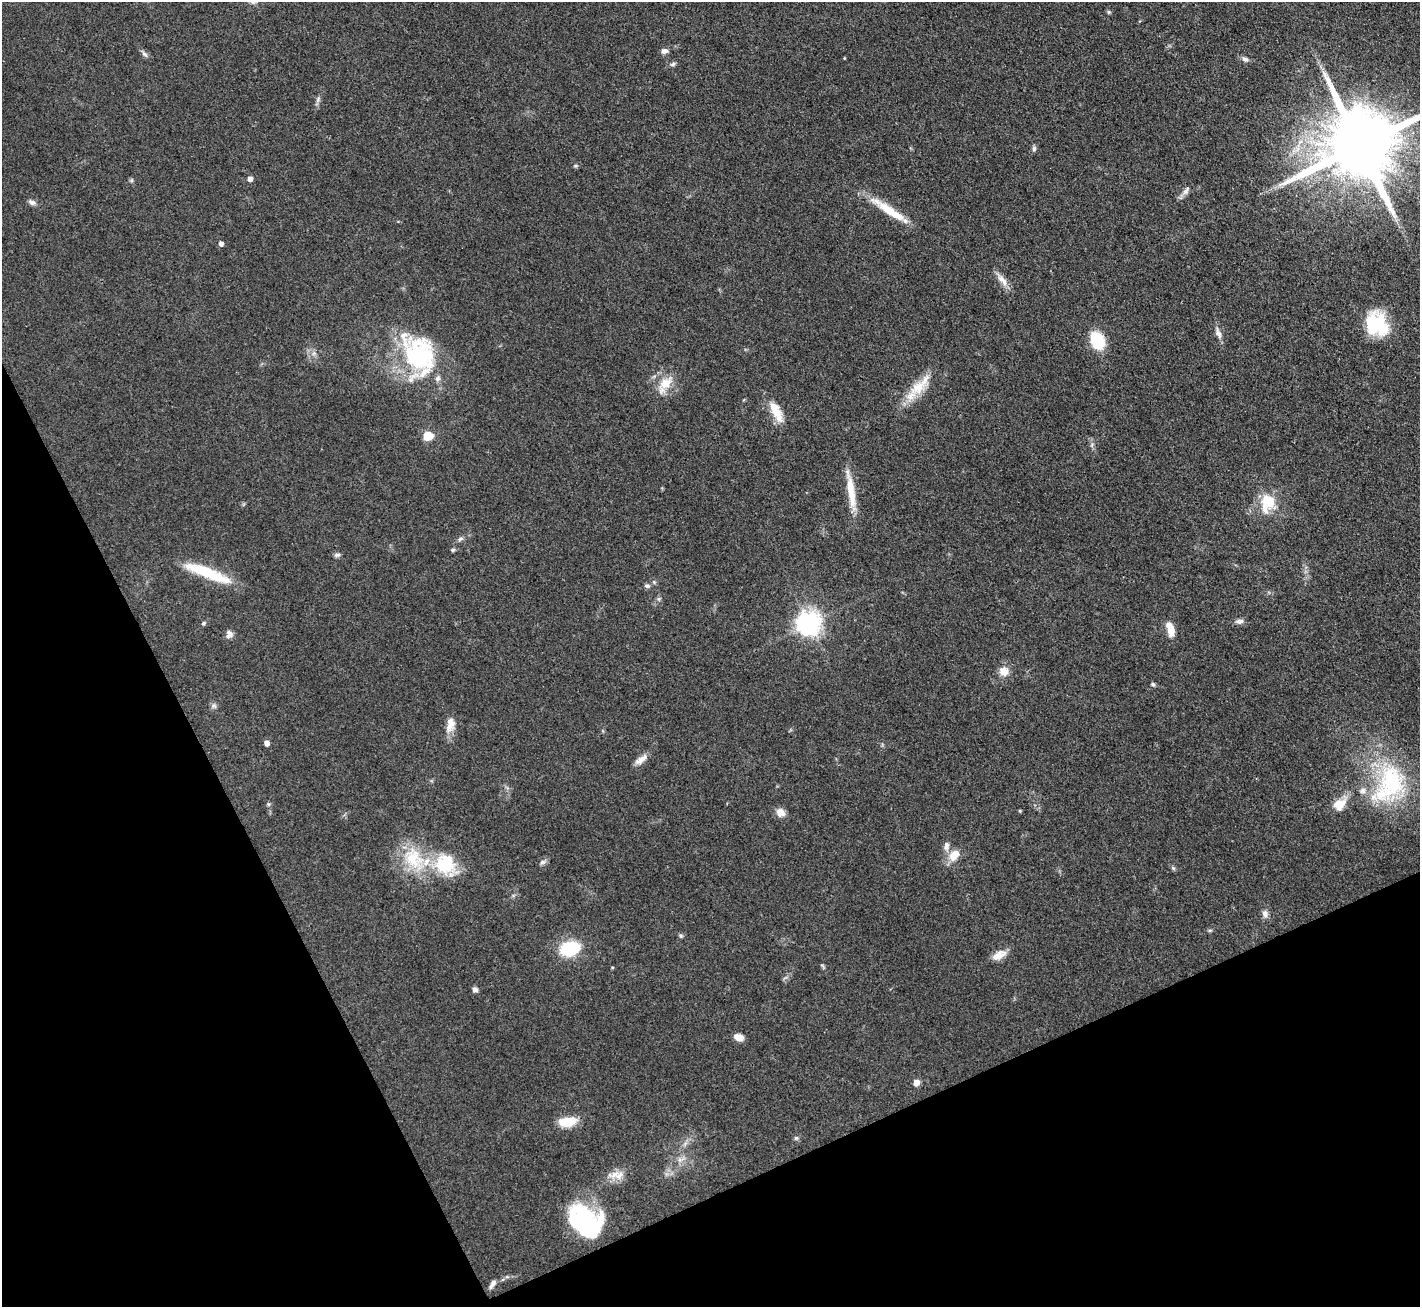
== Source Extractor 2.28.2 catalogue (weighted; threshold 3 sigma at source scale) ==
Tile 14 of 4 x 4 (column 2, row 4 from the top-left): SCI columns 1419-2836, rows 152-1456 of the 5672 x 5659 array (HDU 1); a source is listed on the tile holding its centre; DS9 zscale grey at full resolution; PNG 1422 x 1309 px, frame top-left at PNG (2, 2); no overlay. Shown black and unused: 24% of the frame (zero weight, under 3 of 4 exposures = <1% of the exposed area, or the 3 px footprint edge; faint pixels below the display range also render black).
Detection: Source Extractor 2.28.2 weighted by HDU 2 'WHT'; one run over the whole footprint, this tile lists its part. Background 0.0921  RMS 0.0064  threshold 0.0286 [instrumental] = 3 sigma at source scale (4.5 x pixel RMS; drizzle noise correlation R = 1.50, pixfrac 1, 0.05/0.05 arcsec/px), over >= 5 px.
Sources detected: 80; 3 inside a brighter object's white glare — not listed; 5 inside a brighter listed object's ellipse — not listed separately; the other 72 listed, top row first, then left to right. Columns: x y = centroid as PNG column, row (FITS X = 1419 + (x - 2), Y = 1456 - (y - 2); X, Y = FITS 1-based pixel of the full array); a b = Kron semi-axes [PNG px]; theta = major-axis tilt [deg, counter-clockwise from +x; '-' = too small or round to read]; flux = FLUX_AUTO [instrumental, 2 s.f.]
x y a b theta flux
1109 12 5 5 - 0.93
664 51 8 6 9 2.7
144 54 9 5 -45 1.9
1245 59 10 6 -32 2.2
673 64 7 6 - 1.5
318 99 9 4 71 1.6
1359 146 22 18 25 9500
1034 149 7 6 - 1.7
575 166 6 4 18 0.86
250 179 5 4 - 3.6
132 180 6 4 71 0.89
1185 191 9 7 46 2.6
32 202 10 7 -27 2.2
890 211 49 10 -33 19
221 244 5 4 - 2.6
1002 280 20 8 -47 5.7
1377 324 30 24 -59 34
1218 333 17 7 -70 3.7
1097 341 13 9 -65 38
314 353 7 5 44 1.6
419 355 50 37 -69 79
665 383 23 13 44 12
919 386 39 14 46 19
776 412 27 11 -60 13
428 436 9 8 - 11
1092 445 7 4 54 1.1
851 491 52 8 -81 17
1268 502 9 7 78 36
460 539 8 5 30 1.7
453 550 5 4 - 1.3
337 555 9 5 8 1.6
205 571 49 13 -18 30
647 586 8 6 0 1.7
659 599 7 4 -90 1.2
1239 621 12 6 5 2.7
204 623 6 5 - 1.1
808 624 8 8 - 580
1170 629 17 8 -75 8.9
229 633 11 7 -43 2.6
1004 671 12 12 - 6.6
1153 684 5 5 - 1.2
214 706 7 7 - 1.8
450 724 20 11 81 7.7
267 743 5 5 - 4
641 760 20 7 36 4.9
1392 781 54 39 -76 72
268 804 6 4 -45 0.99
1340 804 20 13 43 10
1020 811 4 3 - 0.77
780 812 11 10 - 4.9
946 846 13 7 89 3.7
954 855 16 11 55 9
414 859 39 25 -56 36
542 862 9 5 36 1.9
445 864 31 24 -47 34
1173 868 7 4 -44 1.2
1265 914 11 7 -78 3.2
1210 930 7 4 1 0.95
681 936 6 5 - 1.1
570 949 24 17 15 26
999 955 19 9 28 7.1
823 966 8 3 -42 0.93
475 989 7 6 - 2
739 1037 9 6 -20 7.5
916 1083 6 6 - 4.4
567 1122 19 10 6 17
796 1138 6 5 - 1.2
680 1160 7 4 -71 1.8
614 1175 21 9 11 7.6
586 1220 41 27 -34 62
507 1277 6 4 0 1.2
492 1284 14 6 54 3
Isophote crosses this tile's border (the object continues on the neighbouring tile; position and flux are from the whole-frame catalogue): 1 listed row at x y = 1359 146